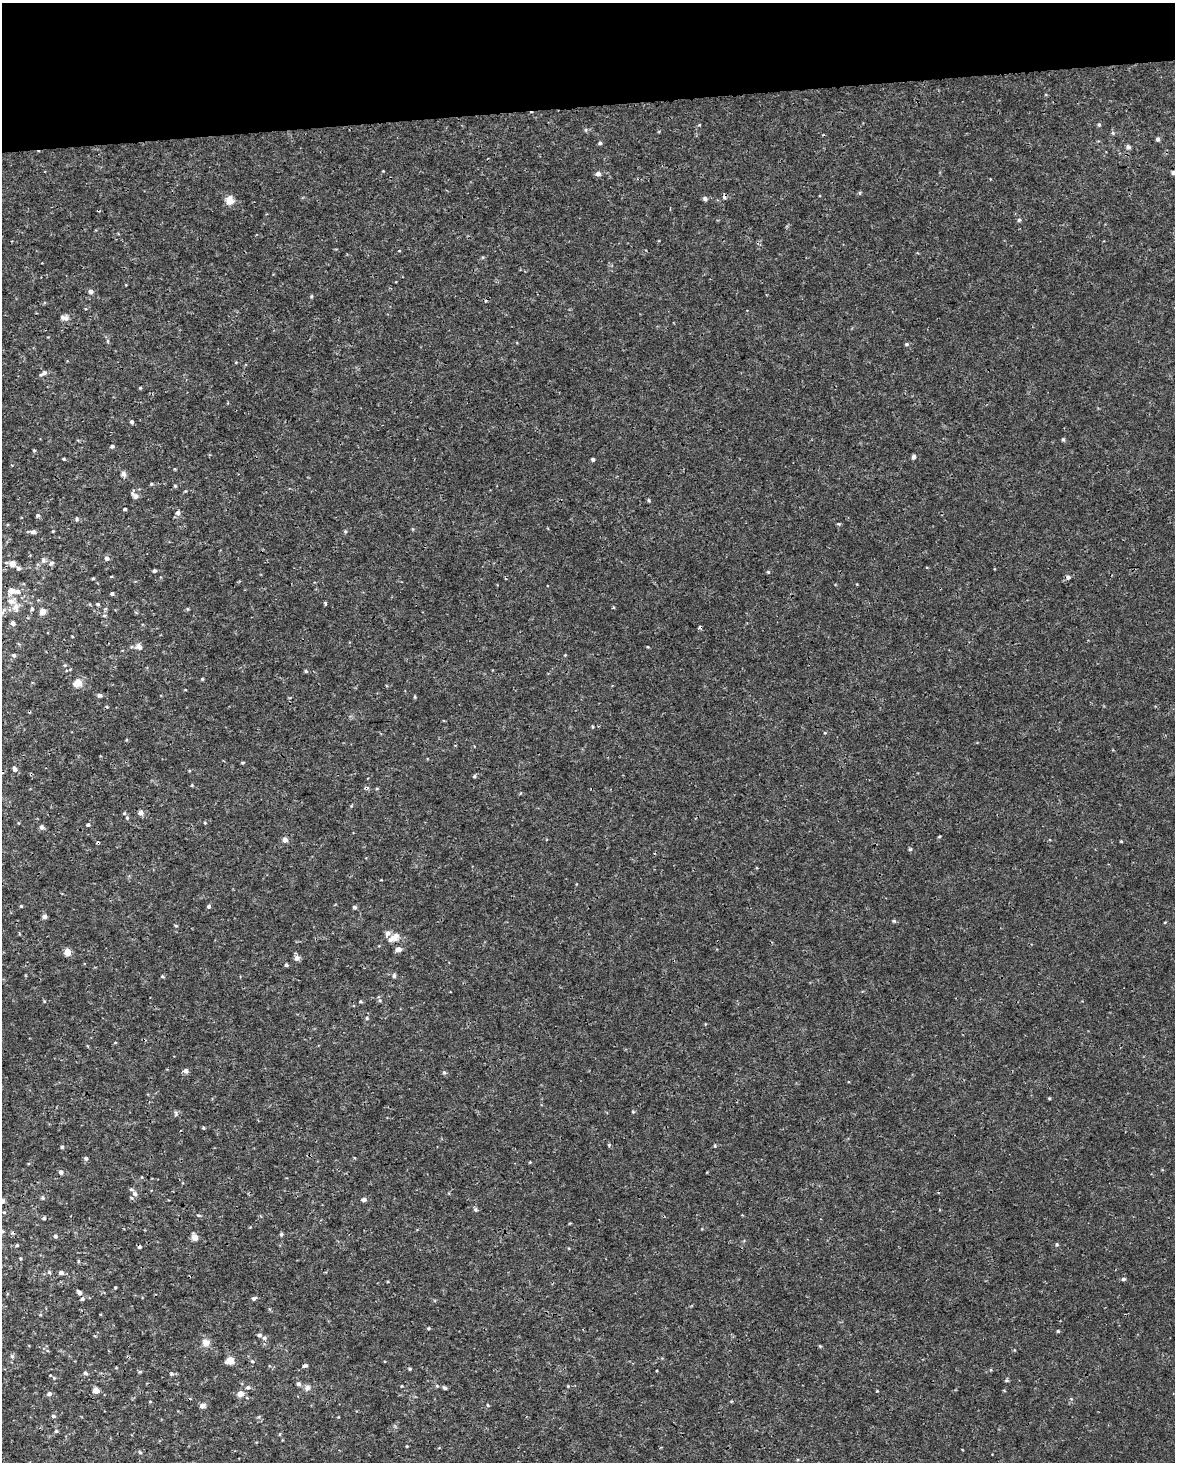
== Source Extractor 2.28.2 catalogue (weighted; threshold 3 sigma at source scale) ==
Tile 3 of 4 x 3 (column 3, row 1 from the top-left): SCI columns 2348-3520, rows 2979-4438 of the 4694 x 4454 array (HDU 1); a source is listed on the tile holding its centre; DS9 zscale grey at full resolution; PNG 1177 x 1464 px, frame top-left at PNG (2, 3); no overlay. Shown black and unused: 7% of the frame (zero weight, under 3 of 4 exposures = <1% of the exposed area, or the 3 px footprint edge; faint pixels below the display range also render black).
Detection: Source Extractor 2.28.2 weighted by HDU 2 'WHT'; one run over the whole footprint, this tile lists its part. Background 5.86e-04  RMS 8.8e-04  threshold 0.00397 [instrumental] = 3 sigma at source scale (4.5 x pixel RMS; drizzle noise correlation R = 1.50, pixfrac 1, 0.0396/0.0396 arcsec/px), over >= 5 px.
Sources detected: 193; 6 cosmic-ray / hot-pixel residue — not listed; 6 inside a brighter listed object's ellipse — not listed separately; the other 181 listed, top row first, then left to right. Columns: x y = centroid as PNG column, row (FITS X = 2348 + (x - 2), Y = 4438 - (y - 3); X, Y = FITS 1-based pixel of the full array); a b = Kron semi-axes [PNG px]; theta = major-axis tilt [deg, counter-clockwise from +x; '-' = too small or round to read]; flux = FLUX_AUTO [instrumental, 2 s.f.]
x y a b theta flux
1099 124 5 4 - 0.14
699 125 5 3 - 0.071
586 130 6 4 -90 0.11
1113 133 5 5 - 0.13
1158 139 5 4 - 0.22
600 143 4 4 - 0.19
1128 147 6 5 - 0.26
383 171 3 2 - 0.067
1173 173 5 4 - 0.23
598 174 5 5 - 0.34
860 193 5 3 - 0.095
705 199 6 5 - 0.2
229 200 10 8 89 0.86
1019 220 5 5 - 0.16
399 251 4 3 - 0.065
91 291 5 5 - 0.29
311 296 5 4 - 0.1
65 318 12 7 -6 0.4
108 341 6 4 90 0.13
907 344 5 4 - 0.16
236 362 4 3 - 0.071
43 373 10 5 35 0.31
140 388 4 4 - 0.095
132 422 4 4 - 0.22
1063 440 5 4 - 0.12
112 446 5 4 - 0.17
34 450 4 4 - 0.095
914 457 5 4 - 0.27
64 459 3 3 - 0.098
593 459 4 4 - 0.2
175 469 3 3 - 0.08
123 474 7 6 - 0.3
151 484 4 4 - 0.12
175 486 5 4 - 0.097
185 491 5 3 - 0.083
135 495 12 6 -58 0.34
649 500 5 4 - 0.11
125 509 3 3 - 0.13
178 513 6 5 - 0.29
38 515 5 5 - 0.16
76 519 6 5 - 0.15
838 524 5 4 - 0.11
53 531 3 3 - 0.077
345 531 5 4 - 0.13
33 532 6 5 - 0.28
107 558 6 5 - 0.26
43 560 7 6 - 0.25
12 563 5 5 - 0.81
51 563 7 5 18 0.21
18 568 5 5 - 0.2
154 571 4 4 - 0.19
768 572 4 4 - 0.11
1068 577 5 5 - 0.25
93 578 3 3 - 0.1
11 591 9 8 - 0.56
112 593 4 3 - 0.19
12 601 11 9 -5 0.67
325 603 3 3 - 0.14
98 604 5 4 - 0.13
32 609 5 4 - 0.14
188 609 5 3 - 0.093
3 611 11 3 66 0.2
42 612 5 5 - 0.8
104 616 5 3 - 0.098
13 623 5 5 - 0.27
72 636 4 2 - 0.061
139 647 9 7 -36 0.44
648 647 4 3 - 0.075
14 655 5 5 - 0.17
565 655 4 3 - 0.078
65 665 5 4 - 0.11
306 671 5 4 - 0.12
202 679 3 3 - 0.1
78 683 5 5 - 2.2
185 690 4 2 - 0.067
99 695 6 5 - 0.2
415 697 4 4 - 0.097
592 727 5 3 - 0.087
825 733 4 4 - 0.087
243 762 5 3 - 0.093
15 769 5 5 - 0.29
474 776 4 4 - 0.14
192 785 4 3 - 0.078
377 788 5 3 - 0.087
351 806 5 3 - 0.079
140 813 5 5 - 0.44
127 818 7 5 -74 0.21
205 823 4 3 - 0.09
88 825 4 4 - 0.16
42 827 6 5 - 0.26
939 836 3 3 - 0.098
285 840 5 5 - 0.45
1121 841 4 3 - 0.069
910 849 5 4 - 0.11
21 906 4 4 - 0.085
209 906 4 4 - 0.19
354 907 4 4 - 0.2
44 916 5 5 - 0.33
894 921 5 4 - 0.12
1165 922 4 3 - 0.064
176 926 5 4 - 0.099
395 937 13 9 33 0.72
398 949 6 5 - 0.48
67 952 5 4 - 1.4
297 958 6 6 - 0.38
286 965 4 4 - 0.15
162 976 4 4 - 0.11
394 976 6 5 - 0.19
380 1000 5 3 - 0.11
44 1001 5 3 - 0.074
360 1001 4 4 - 0.12
367 1018 4 4 - 0.11
115 1043 5 3 - 0.07
186 1071 5 5 - 0.35
444 1072 5 5 - 0.16
1049 1098 4 3 - 0.084
176 1113 9 4 -87 0.13
203 1128 4 4 - 0.093
609 1145 5 3 - 0.11
715 1145 4 3 - 0.13
62 1147 5 4 - 0.13
86 1158 5 5 - 0.19
530 1162 4 3 - 0.077
61 1172 5 5 - 0.26
135 1194 7 6 - 0.31
42 1198 5 5 - 0.16
364 1199 5 4 - 0.3
475 1209 5 5 - 0.18
4 1212 5 3 - 0.082
44 1218 5 4 - 0.15
570 1223 5 3 - 0.068
281 1234 4 4 - 0.15
55 1236 5 4 - 0.16
195 1237 5 4 - 1
1057 1244 5 4 - 0.13
17 1245 4 4 - 0.11
139 1247 4 4 - 0.22
20 1259 5 3 - 0.098
78 1261 5 3 - 0.098
49 1272 5 4 - 0.13
61 1273 5 4 - 0.3
1123 1279 5 4 - 0.17
115 1287 4 3 - 0.092
79 1292 6 4 -43 0.3
254 1298 5 4 - 0.23
82 1299 5 5 - 0.19
40 1315 5 3 - 0.08
428 1328 4 3 - 0.11
1058 1331 4 4 - 0.12
264 1338 6 5 - 0.21
206 1342 11 10 - 0.57
820 1346 4 4 - 0.086
12 1356 6 4 -2 0.14
230 1361 5 5 - 2.1
252 1361 5 5 - 0.13
305 1366 6 4 14 0.21
410 1369 5 4 - 0.12
140 1372 6 4 1 0.11
85 1373 6 4 -33 0.17
172 1374 5 5 - 0.16
54 1378 5 4 - 0.093
1006 1380 5 4 - 0.14
298 1384 6 5 - 0.23
437 1386 5 4 - 0.12
568 1386 4 4 - 0.078
248 1387 7 5 -10 0.23
307 1388 9 8 - 0.36
445 1388 5 4 - 0.19
96 1390 5 5 - 1
877 1391 3 3 - 0.065
49 1394 5 5 - 0.29
240 1394 6 5 - 0.83
731 1401 5 3 - 0.075
150 1402 4 3 - 0.065
487 1405 5 3 - 0.095
202 1406 6 5 - 0.35
53 1416 5 4 - 0.19
56 1431 5 5 - 0.13
280 1434 5 3 - 0.082
407 1446 4 3 - 0.071
140 1452 5 4 - 0.12
Overlapping masked pixels (flux is a lower limit): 1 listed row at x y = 139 1247
Isophote crosses this tile's border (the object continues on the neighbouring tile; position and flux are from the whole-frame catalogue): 1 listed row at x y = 1173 173